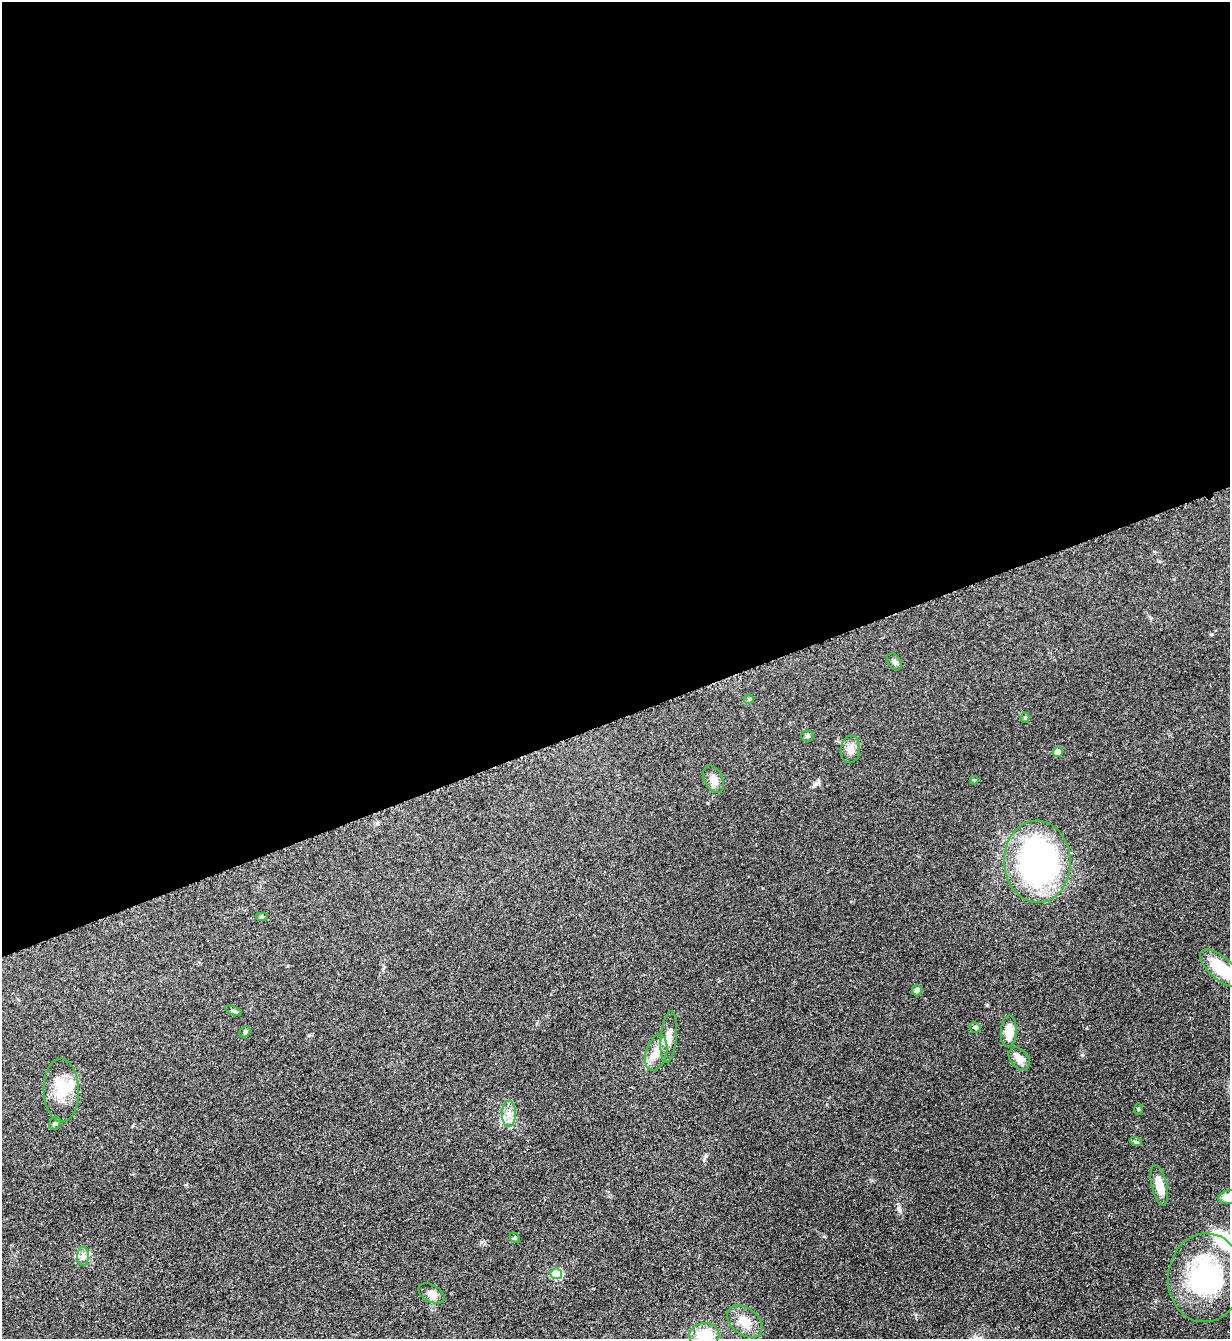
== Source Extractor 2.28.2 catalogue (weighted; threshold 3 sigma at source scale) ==
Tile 2 of 4 x 4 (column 2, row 1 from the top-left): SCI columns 1511-2738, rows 4021-5357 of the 5351 x 5363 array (HDU 1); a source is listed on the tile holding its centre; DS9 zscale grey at full resolution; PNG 1232 x 1341 px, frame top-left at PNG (2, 2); each listed source drawn as its Kron ellipse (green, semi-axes under 4 px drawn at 4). Shown black and unused: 54% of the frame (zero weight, under 3 of 5 exposures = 1% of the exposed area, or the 3 px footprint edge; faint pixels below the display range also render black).
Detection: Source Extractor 2.28.2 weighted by HDU 2 'WHT'; one run over the whole footprint, this tile lists its part. Background 0.0603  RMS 0.0063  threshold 0.0283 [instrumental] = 3 sigma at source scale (4.5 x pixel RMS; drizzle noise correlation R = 1.50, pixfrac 1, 0.05/0.05 arcsec/px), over >= 5 px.
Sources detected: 35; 1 inside a brighter object's white glare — neither listed nor drawn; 1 inside a brighter listed object's ellipse — not listed separately; the other 33 listed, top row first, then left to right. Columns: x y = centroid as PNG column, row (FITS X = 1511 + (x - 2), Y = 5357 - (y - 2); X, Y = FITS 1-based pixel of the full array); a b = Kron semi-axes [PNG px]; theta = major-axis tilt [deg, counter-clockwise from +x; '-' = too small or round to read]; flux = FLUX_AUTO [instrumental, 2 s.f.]
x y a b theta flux
894 662 9 6 -56 1.8
749 699 5 5 - 0.78
1025 718 5 4 - 0.94
807 736 6 5 - 1.1
850 749 14 9 84 4.4
1058 752 5 4 - 6.8
713 779 14 9 -65 4.2
974 780 4 4 - 0.58
1037 862 41 33 -88 160
262 917 6 4 0 0.83
1220 968 25 11 -41 26
917 990 5 5 - 3.3
233 1011 9 3 -21 0.76
975 1027 5 5 - 0.98
1009 1031 16 8 87 9.4
245 1032 6 5 - 0.86
669 1037 26 8 84 6
656 1053 18 10 74 7.7
1019 1059 12 9 -49 4.3
61 1090 32 17 -88 17
1138 1109 5 3 - 0.63
509 1114 13 7 89 4.5
55 1123 7 5 51 1.1
1136 1142 6 4 -19 0.91
1159 1185 21 7 -77 8.2
1229 1197 10 7 6 7.8
515 1238 6 4 -46 0.83
83 1256 10 6 90 2.5
556 1274 5 5 - 39
1205 1278 44 37 85 77
431 1293 14 8 -29 4
745 1321 20 13 -38 9.3
704 1335 15 12 6 17
Isophote crosses this tile's border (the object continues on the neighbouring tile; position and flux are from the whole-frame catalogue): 3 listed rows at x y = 1220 968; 1229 1197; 704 1335
Unlisted compact peaks at least as high as the median listed source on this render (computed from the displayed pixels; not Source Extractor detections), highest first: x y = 898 1208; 1082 1055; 706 1156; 1211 634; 815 784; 309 1035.